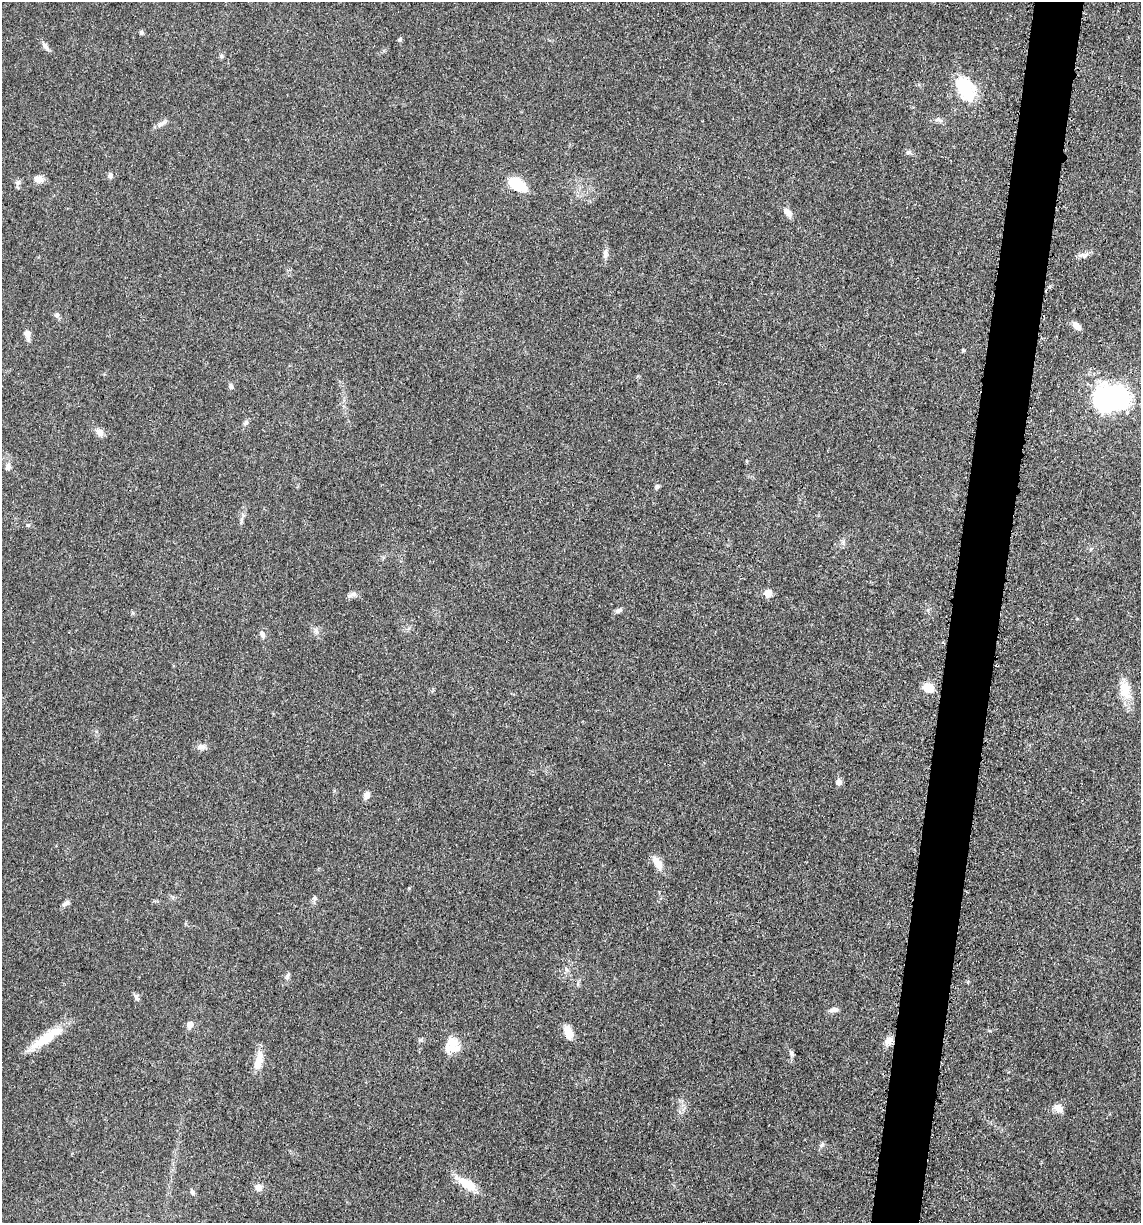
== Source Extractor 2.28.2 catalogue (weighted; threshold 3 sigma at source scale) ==
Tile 10 of 4 x 4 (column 2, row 3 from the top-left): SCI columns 1386-2524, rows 1243-2463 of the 4980 x 4921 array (HDU 1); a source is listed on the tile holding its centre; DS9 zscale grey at full resolution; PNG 1143 x 1225 px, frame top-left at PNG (2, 2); no overlay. Shown black and unused: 4% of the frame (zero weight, under 3 of 5 exposures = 4% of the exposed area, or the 3 px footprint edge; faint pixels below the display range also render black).
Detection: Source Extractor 2.28.2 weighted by HDU 2 'WHT'; one run over the whole footprint, this tile lists its part. Background 0.0562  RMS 0.0059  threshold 0.0267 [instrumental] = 3 sigma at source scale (4.5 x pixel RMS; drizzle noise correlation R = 1.50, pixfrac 1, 0.05/0.05 arcsec/px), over >= 5 px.
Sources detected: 57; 2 inside a brighter listed object's ellipse — not listed separately; the other 55 listed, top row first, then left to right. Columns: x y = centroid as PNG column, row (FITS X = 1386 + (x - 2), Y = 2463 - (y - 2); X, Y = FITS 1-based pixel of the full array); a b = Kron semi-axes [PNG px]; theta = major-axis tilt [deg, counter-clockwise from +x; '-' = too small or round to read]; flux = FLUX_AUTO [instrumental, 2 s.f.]
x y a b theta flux
141 32 6 5 - 1.1
400 39 5 5 - 1
45 46 13 6 -50 2.4
221 56 6 5 - 1
965 89 33 21 -59 28
162 123 16 6 25 2.7
908 153 9 4 0 1.3
110 175 7 6 - 2.2
38 179 10 8 -5 4.5
517 185 14 8 -33 32
788 213 14 7 -47 3.5
605 253 13 7 81 2.6
1085 255 8 4 45 1.7
57 315 7 6 - 1.8
1077 326 11 6 -42 4.5
27 334 11 7 -70 3.8
963 350 5 4 - 0.67
231 386 7 5 -64 1.7
1112 399 38 26 -3 93
246 423 9 6 52 1.5
99 432 11 8 -49 3.6
8 466 11 7 77 2.5
657 486 6 5 - 1.4
242 519 7 4 71 1.3
28 525 5 5 - 0.87
1091 549 6 3 71 0.69
768 593 6 5 - 11
352 595 18 5 20 2.2
618 610 9 5 19 1.9
316 631 9 6 -89 2
262 634 10 7 -66 2.3
928 688 10 8 -31 10
1125 692 24 16 -71 11
201 747 10 8 2 2.8
838 782 6 6 - 3.3
367 795 9 6 64 3.4
657 863 20 9 -59 6.3
314 898 7 6 - 1.5
67 903 9 7 10 1.8
566 969 7 4 -72 1.1
287 976 12 4 58 1.5
137 998 9 6 -48 1.7
834 1010 11 5 8 2.6
190 1025 6 5 - 5.6
568 1032 16 9 -71 6.5
43 1039 25 15 44 15
888 1041 14 9 39 4.3
454 1047 24 13 -38 9.1
791 1053 9 5 -70 1.5
258 1061 23 8 77 9.4
1059 1108 12 9 -47 4.1
822 1145 8 4 44 1.3
467 1184 32 10 -31 11
258 1187 8 8 - 3.5
192 1192 7 5 -53 1.4